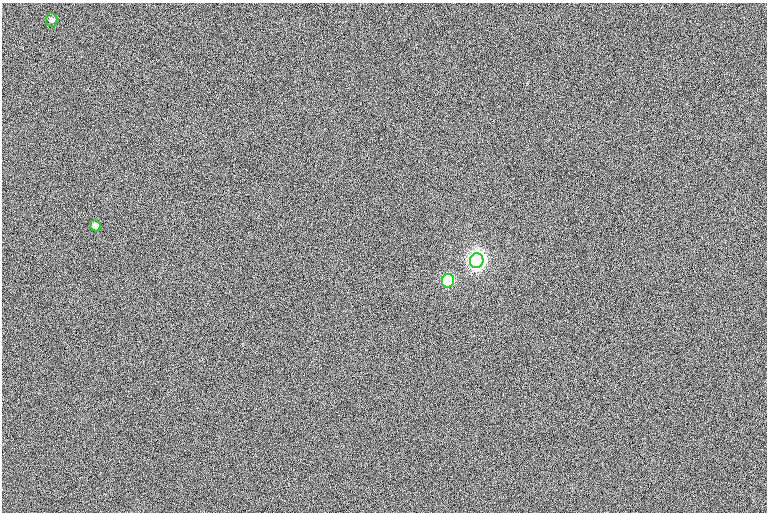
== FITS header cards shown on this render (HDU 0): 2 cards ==
NAXIS1  =                  765
NAXIS2  =                  510

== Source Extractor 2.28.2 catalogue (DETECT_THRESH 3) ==
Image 765 x 510 px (HDU 0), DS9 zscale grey, 1 PNG px = 1 image px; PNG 769 x 514 px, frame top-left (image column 1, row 510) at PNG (2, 3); each listed source drawn as its Kron ellipse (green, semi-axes under 4 px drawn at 4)
Background 1.28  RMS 12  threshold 35.2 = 3 sigma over >= 5 px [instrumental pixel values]
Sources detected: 4; all 4 listed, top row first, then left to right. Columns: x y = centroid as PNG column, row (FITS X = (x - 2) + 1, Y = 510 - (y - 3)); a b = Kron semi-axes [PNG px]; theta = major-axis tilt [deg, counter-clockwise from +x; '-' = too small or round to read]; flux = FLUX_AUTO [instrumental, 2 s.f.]
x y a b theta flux
52 20 7 6 - 1600
95 226 6 5 - 3200
477 261 7 6 - 670000
448 281 7 6 - 110000